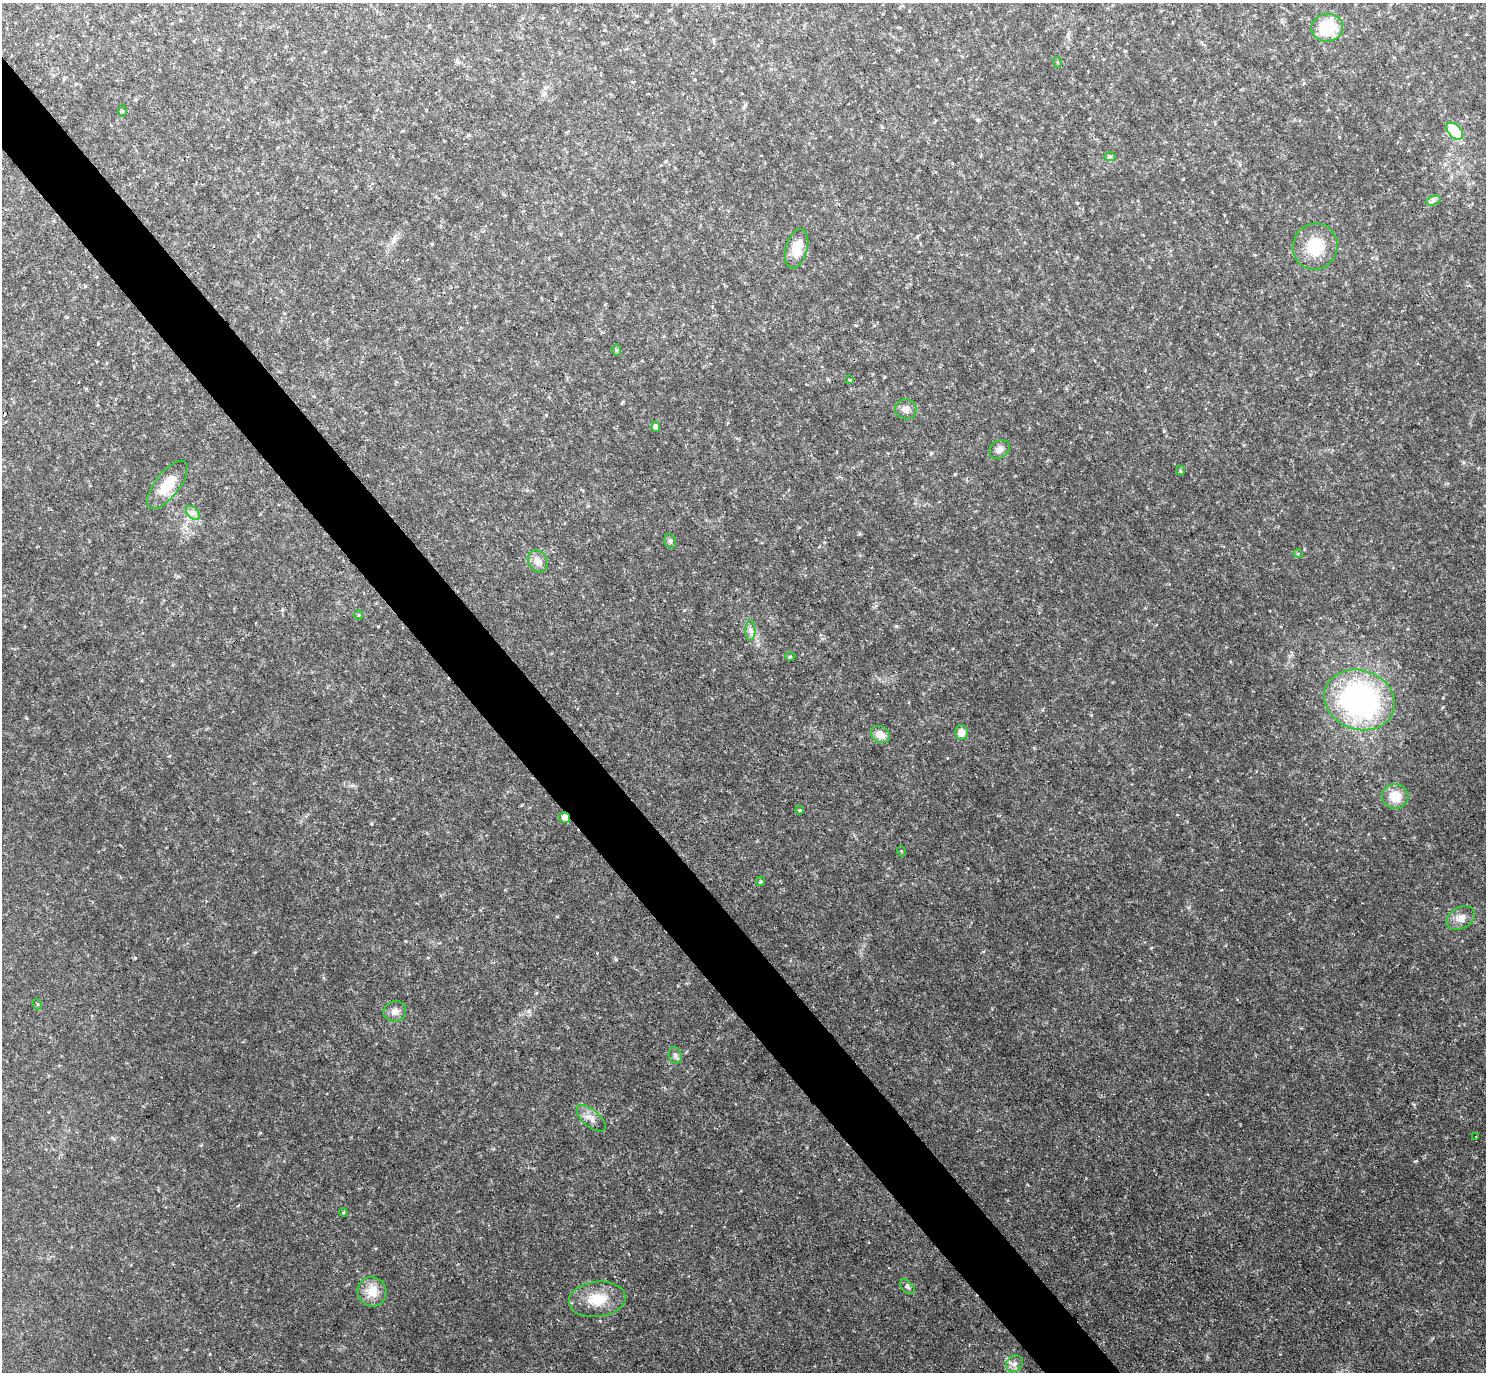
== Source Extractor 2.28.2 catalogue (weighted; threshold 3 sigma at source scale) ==
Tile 11 of 4 x 4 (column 3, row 3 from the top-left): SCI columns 2971-4454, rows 1668-3037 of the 5938 x 5933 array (HDU 1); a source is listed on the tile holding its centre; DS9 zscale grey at full resolution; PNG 1488 x 1374 px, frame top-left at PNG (2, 3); each listed source drawn as its Kron ellipse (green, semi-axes under 4 px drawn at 4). Shown black and unused: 5% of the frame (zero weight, under 2 of 3 exposures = <1% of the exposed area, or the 3 px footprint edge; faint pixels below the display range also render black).
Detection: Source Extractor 2.28.2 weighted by HDU 2 'WHT'; one run over the whole footprint, this tile lists its part. Background 0.0475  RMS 0.0077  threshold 0.0345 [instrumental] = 3 sigma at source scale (4.5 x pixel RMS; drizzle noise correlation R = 1.50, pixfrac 1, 0.05/0.05 arcsec/px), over >= 5 px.
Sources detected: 42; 1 cosmic-ray / hot-pixel residue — neither listed nor drawn; the other 41 listed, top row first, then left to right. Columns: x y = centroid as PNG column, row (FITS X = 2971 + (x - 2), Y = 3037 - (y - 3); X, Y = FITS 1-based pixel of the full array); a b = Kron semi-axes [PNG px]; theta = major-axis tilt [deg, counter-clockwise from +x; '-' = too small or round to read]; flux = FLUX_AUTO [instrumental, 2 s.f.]
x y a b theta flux
1327 28 16 14 10 29
1057 62 5 3 - 0.73
122 111 6 4 -89 0.86
1455 131 10 6 -47 51
1110 156 6 4 0 1.2
1433 201 7 4 19 2
1315 246 23 22 - 25
797 249 20 10 75 14
616 350 6 4 -90 1.2
850 380 4 3 - 0.7
906 409 11 10 - 4.5
656 427 5 4 - 2.4
999 449 11 8 37 3.6
1180 471 5 3 - 0.94
167 485 29 12 52 17
193 513 8 5 -45 2.6
670 541 7 5 -74 1.5
1298 554 5 3 - 0.66
538 561 11 9 -58 4.6
359 615 4 4 - 0.78
750 631 10 5 -89 2.8
790 656 5 3 - 0.76
1359 700 36 29 -20 180
961 732 7 6 - 6.2
880 735 10 8 -30 7.7
1395 796 13 12 - 14
799 810 4 3 - 2.7
565 818 5 5 - 5.7
901 851 5 3 - 0.69
761 881 4 4 - 0.86
1461 918 15 10 32 6.8
37 1004 5 3 - 0.64
395 1011 11 10 - 4.8
675 1055 9 6 -76 2.3
591 1118 18 8 -41 5.8
1476 1137 3 2 - 1.6
343 1212 4 3 - 0.72
907 1287 9 5 -45 1.8
372 1292 15 14 - 13
597 1299 28 17 7 20
1014 1364 9 7 44 3.4
Overlapping masked pixels (flux is a lower limit): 1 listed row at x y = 565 818
Unlisted compact peaks at least as high as the median listed source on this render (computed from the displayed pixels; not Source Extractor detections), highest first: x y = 616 959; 135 958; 1164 431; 1443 698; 1416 1161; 371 824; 896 626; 1151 948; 1414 1104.